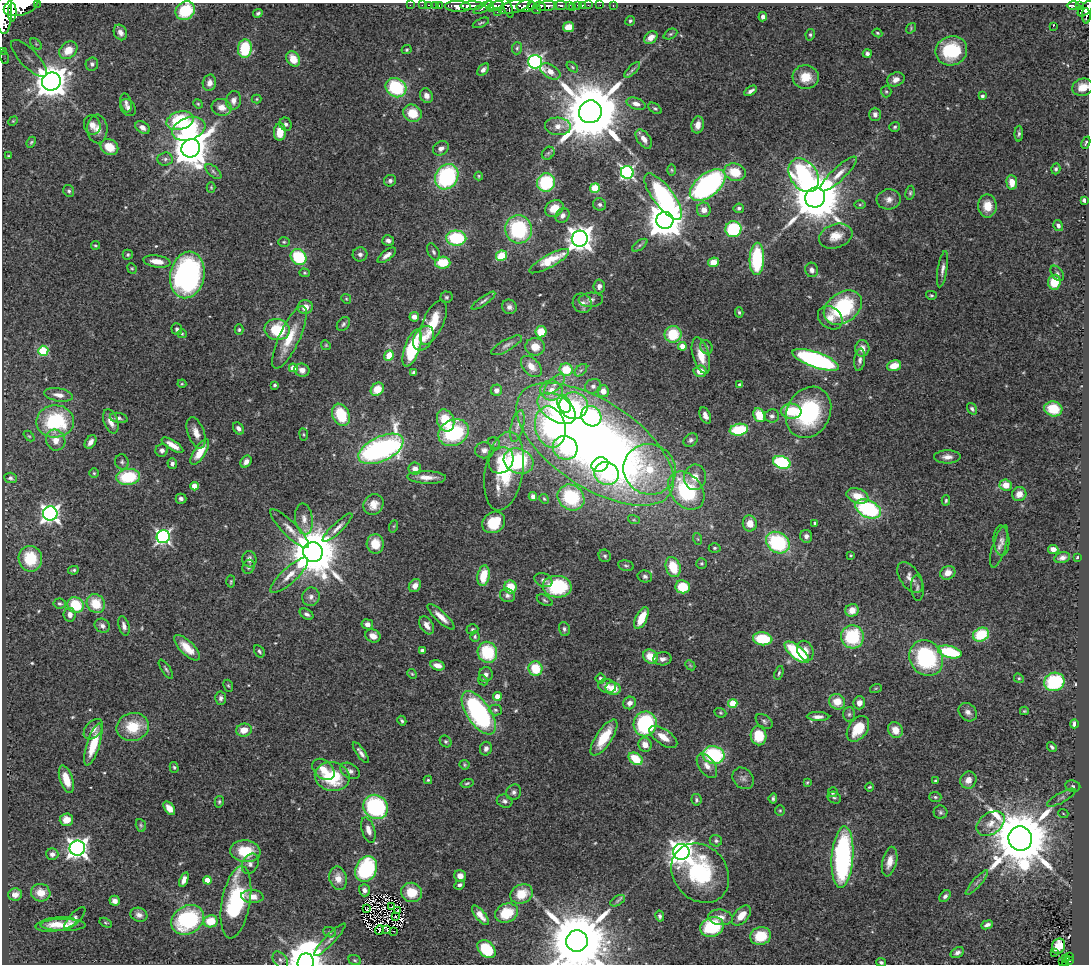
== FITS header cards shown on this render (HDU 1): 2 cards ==
NAXIS1  =                 1087
NAXIS2  =                  962

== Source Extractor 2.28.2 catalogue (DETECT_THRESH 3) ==
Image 1087 x 962 px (HDU 1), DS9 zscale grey, 1 PNG px = 1 image px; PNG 1091 x 966 px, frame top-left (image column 1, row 962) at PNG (2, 3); each listed source drawn as its Kron ellipse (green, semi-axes under 4 px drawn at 4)
Background 2.18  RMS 0.046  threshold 0.137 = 3 sigma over >= 5 px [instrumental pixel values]
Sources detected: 533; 1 with non-positive FLUX_AUTO (blend fragments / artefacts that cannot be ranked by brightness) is neither listed nor drawn; of the other 532, the 500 brightest by FLUX_AUTO listed and drawn (32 fainter detections omitted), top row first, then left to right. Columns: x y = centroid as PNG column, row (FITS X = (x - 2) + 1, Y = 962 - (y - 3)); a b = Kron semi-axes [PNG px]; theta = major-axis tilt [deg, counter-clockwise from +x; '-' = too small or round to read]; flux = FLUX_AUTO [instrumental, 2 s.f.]
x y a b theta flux
37 3 2 2 - 71
410 5 2 2 - 20
422 5 2 2 - 27
429 5 3 2 - 56
435 5 2 2 - 37
439 5 3 2 - 48
578 5 3 3 - 110
588 5 2 2 - 24
600 5 2 2 - 21
613 5 3 2 - 40
1073 5 6 3 -1 380
21 6 17 9 17 12000
458 6 13 5 -1 3400
472 6 11 4 1 3700
490 6 5 3 - 910
496 6 8 4 9 1900
514 6 16 6 16 2000
526 6 9 6 8 5400
532 6 4 3 - 1600
541 6 5 3 - 1300
547 6 10 5 6 3300
560 6 6 4 6 550
569 6 3 3 - 490
582 6 4 3 - 83
1079 6 4 3 - 460
573 7 2 2 - 26
483 8 10 4 30 1200
508 8 11 3 -69 1100
537 9 5 3 - 880
1086 9 10 5 45 1500
185 11 10 8 40 130
4 12 22 7 89 11000
12 12 9 3 88 2400
497 12 2 2 - 130
258 13 5 3 - 5.8
1086 16 8 3 -88 500
763 17 4 4 - 12
630 21 5 4 - 4.7
481 23 9 3 25 4.2
1053 26 2 2 - 470
569 27 6 5 - 48
911 28 6 4 52 3.8
120 32 8 6 -64 19
877 33 5 3 - 3.9
670 34 7 5 26 5.5
810 35 6 4 78 5.3
651 37 7 5 41 22
36 44 7 4 -45 5.6
517 48 6 5 - 5.2
245 49 9 7 85 150
68 50 10 7 42 62
407 50 5 4 - 4
2 51 2 2 - 23
951 51 16 14 19 170
867 53 4 4 - 7.9
4 57 7 4 -72 6.1
29 58 24 9 -46 45
293 59 8 6 -54 49
535 62 7 7 - 820
92 64 6 6 - 8.9
572 67 6 4 -38 4.2
483 70 7 4 48 11
632 70 10 4 45 7.4
550 71 11 6 -32 29
806 77 13 12 - 62
896 79 9 6 23 23
51 82 9 9 - 6500
209 83 8 6 78 19
1083 87 11 8 16 38
396 88 11 9 -34 220
751 91 7 3 34 10
886 91 6 5 - 5.1
426 96 7 6 - 19
982 96 4 3 - 7.9
257 99 5 4 - 3.8
234 100 9 7 77 18
126 103 9 5 -78 9.8
198 104 5 4 - 3.7
636 104 10 5 -19 17
222 107 10 8 -11 32
128 108 9 7 -54 14
655 108 7 4 -35 5.8
590 112 11 11 - 34000
413 113 9 8 - 69
875 114 6 5 - 11
13 121 5 4 - 3.2
180 121 14 9 15 180
286 124 7 6 - 9.3
92 125 10 8 -76 21
698 125 9 6 80 25
558 126 13 8 -4 28
895 127 5 4 - 5.7
143 128 8 5 -35 16
97 129 14 10 -87 28
189 129 17 11 18 330
280 132 9 6 86 62
1019 134 8 4 88 7.5
644 139 11 6 -54 23
31 142 6 4 66 4.3
1086 143 6 3 65 4.6
109 147 9 7 -32 55
191 148 9 9 - 8500
441 148 8 6 33 13
548 153 7 5 44 5.8
8 156 3 3 - 4.1
165 159 7 6 - 9.8
1056 169 5 4 - 6.2
672 170 6 4 -89 3.6
213 171 10 5 -42 7.5
627 172 6 6 - 700
735 172 11 8 -16 73
839 174 24 6 43 34
804 175 18 13 -54 470
479 176 4 4 - 3.4
447 177 13 11 58 390
390 181 6 5 - 8.6
1012 182 7 5 -85 35
546 183 9 9 - 200
708 185 21 11 38 690
211 187 5 4 - 3.8
595 188 5 4 - 150
69 191 6 5 - 6.2
910 193 7 4 80 5.6
663 196 28 10 -53 550
815 197 10 9 - 20000
889 199 12 10 6 22
1084 200 4 4 - 8
600 204 7 6 - 9.1
860 205 6 4 0 4.1
987 206 11 9 -89 49
554 208 10 8 33 50
739 208 5 4 - 7.2
704 210 7 7 - 21
562 216 8 6 49 14
665 220 8 8 - 9400
1058 226 5 4 - 9.9
518 229 14 13 - 280
733 229 8 8 - 200
836 236 17 12 19 48
456 238 10 7 -3 220
580 239 8 8 - 3300
388 240 6 5 - 11
284 242 6 5 - 4.7
95 245 4 3 - 3.3
640 245 9 4 36 7.5
433 252 9 5 -63 8.4
360 254 7 7 - 11
128 255 5 5 - 4.9
387 255 11 5 38 16
501 256 5 5 - 130
299 257 8 7 - 170
757 259 16 7 88 240
157 261 13 6 -8 37
549 261 22 6 29 100
713 262 5 5 - 36
443 263 7 6 - 93
132 268 5 4 - 3.9
942 269 18 5 80 15
812 270 7 6 - 13
304 273 5 4 - 4.3
1057 273 9 5 -55 7.8
187 275 23 17 78 990
1054 282 7 6 - 76
599 286 7 5 85 13
931 295 5 4 - 4.4
446 297 6 6 - 5.8
346 299 5 4 - 4
591 300 12 7 4 13
483 301 14 4 36 9.1
582 303 10 9 - 20
305 307 8 6 10 31
509 307 7 7 - 13
843 308 21 15 36 270
739 312 5 4 - 5.2
414 317 5 4 - 20
830 318 13 10 -39 30
433 322 24 10 66 76
343 324 8 5 51 7.4
177 329 6 5 - 7.6
239 330 5 4 - 4.7
277 330 12 10 -9 150
541 332 5 5 - 66
182 334 5 4 - 3.7
673 334 8 8 - 110
289 337 34 10 65 86
423 338 13 9 58 29
326 345 5 4 - 3.7
507 345 17 5 30 14
682 346 4 4 - 39
535 347 9 8 - 41
706 347 7 6 - 8.1
412 348 19 7 71 230
862 348 8 7 - 24
43 351 5 5 - 200
701 355 18 8 -74 50
389 356 5 4 - 55
816 360 24 7 -19 750
860 360 11 5 83 12
531 366 12 8 -47 35
894 366 7 5 19 51
293 368 4 4 - 51
302 370 7 6 - 21
566 370 6 6 - 94
581 370 7 4 44 7
700 371 6 5 - 35
414 372 4 3 - 5.1
182 384 4 4 - 3
555 384 13 6 45 19
275 385 3 3 - 6.6
740 385 4 4 - 9
593 386 8 7 - 11
377 389 7 6 - 57
496 390 6 5 - 14
552 390 11 10 - 39
603 391 6 6 - 29
59 395 14 6 -10 22
564 404 9 6 -67 100
574 405 14 13 - 170
557 408 21 12 -33 170
972 409 6 4 -55 7.5
1053 409 9 7 -12 82
791 411 10 7 -2 100
809 412 27 21 62 340
341 415 12 8 -65 130
759 415 7 5 -69 70
591 416 11 9 -46 280
705 416 8 5 -67 17
772 416 7 6 - 10
119 418 9 5 -11 8.3
446 420 11 8 -70 94
55 421 19 16 3 250
111 421 13 7 -70 29
517 426 16 6 76 19
550 427 21 15 -76 450
238 428 7 5 -53 13
739 430 9 6 9 140
196 433 16 8 -70 31
454 433 16 12 29 280
304 434 6 3 -81 3.5
29 436 6 4 -44 3.9
56 440 10 9 - 32
691 440 8 6 38 9.7
90 442 7 5 56 17
494 443 6 5 - 5.3
595 444 90 43 -33 3300
173 445 12 4 -32 29
565 448 12 11 - 110
381 449 24 12 25 1000
162 450 6 6 - 11
484 450 9 8 - 16
200 452 15 6 58 56
947 457 13 6 1 19
501 460 14 11 54 62
518 461 15 12 -24 300
122 462 7 6 - 7.6
246 462 6 5 - 14
782 462 9 6 -18 290
172 464 5 5 - 10
600 465 8 7 - 180
415 469 6 6 - 21
649 469 26 25 - 200
504 471 40 19 80 210
94 473 4 4 - 3.8
606 474 12 11 - 150
128 477 12 8 6 160
427 477 19 6 -2 32
695 477 13 11 82 38
10 478 6 5 - 7.7
1006 485 6 5 - 42
194 486 4 4 - 56
686 491 21 15 -49 320
1019 494 7 7 - 26
533 496 4 4 - 12
857 496 11 7 -19 51
571 497 14 12 -40 190
181 499 5 5 - 9.4
544 499 5 4 - 3.8
946 500 5 4 - 4.8
373 504 11 9 51 31
868 509 13 8 -25 340
50 514 7 7 - 1400
304 519 15 9 -82 25
634 520 6 4 -18 4.6
494 522 12 10 34 100
750 523 8 7 - 37
815 523 3 3 - 6.3
394 526 6 4 71 3.7
337 528 20 5 44 19
290 529 26 7 -45 30
806 536 6 6 - 13
163 537 7 6 - 780
698 539 6 3 -70 4.1
1001 541 15 8 -86 16
778 543 12 10 -35 290
375 544 10 8 -85 58
999 546 22 6 73 20
715 548 6 4 1 5.1
1053 549 5 4 - 20
313 552 10 9 - 18000
851 555 4 3 - 3.2
605 556 6 6 - 6.6
1077 557 3 2 - 3.1
1062 558 8 5 14 13
30 559 13 11 -79 110
249 559 8 7 - 15
701 563 5 5 - 5
626 566 8 5 -12 6.1
249 567 7 6 - 7.7
673 567 10 7 -72 89
73 570 5 3 - 5
948 573 8 6 26 30
289 575 25 7 43 38
484 576 10 6 80 84
645 577 7 6 - 8.7
910 577 17 9 -55 25
543 580 9 6 -24 11
231 582 6 4 87 4.2
415 586 7 5 54 20
510 587 6 6 - 75
557 587 14 11 -3 250
683 587 7 6 - 89
917 588 13 6 -84 11
507 595 8 6 -22 10
311 597 9 8 - 16
545 600 8 5 -27 6.6
60 604 6 5 - 5.5
96 604 10 9 - 82
76 605 8 7 - 120
852 610 7 6 - 34
307 614 7 5 -30 9.2
70 615 7 6 - 16
441 617 18 5 -43 30
641 618 12 5 64 71
367 624 6 5 - 15
427 625 10 6 -58 23
102 626 8 6 -30 12
124 626 10 5 -74 13
472 629 6 5 - 5.6
564 629 7 5 -73 7.9
981 635 8 6 25 130
373 636 8 6 -22 26
475 636 5 4 - 5.2
852 637 11 11 - 190
763 639 10 6 -7 130
187 648 16 7 -45 50
259 651 7 5 -57 6.1
422 651 4 4 - 15
805 651 10 7 -67 25
487 652 10 9 - 160
797 652 15 6 -40 230
950 652 12 6 -13 180
650 657 8 6 -43 57
926 658 18 16 -56 330
663 659 9 6 5 14
437 665 7 5 -15 22
690 665 6 4 -44 3.8
535 668 7 7 - 93
166 669 11 4 -56 6.8
779 673 7 4 71 5.3
412 674 5 4 - 4
486 674 7 7 - 13
601 678 5 5 - 8.1
1019 678 5 4 - 4.3
483 680 5 4 - 3.9
1054 682 10 9 - 200
228 686 6 4 -66 4
607 686 9 7 -8 16
876 688 6 4 18 3.5
613 689 8 6 -12 52
497 696 4 4 - 46
221 698 7 5 86 9.3
837 702 8 7 - 50
630 703 7 6 - 16
733 703 4 4 - 120
859 703 6 6 - 23
495 710 6 5 - 7.3
1024 711 4 3 - 3.1
968 712 10 8 -44 16
479 713 25 11 -56 560
720 713 6 4 -20 4
849 714 7 6 - 7.1
818 717 11 4 -1 15
402 721 5 3 - 5.6
764 721 9 6 -35 8.1
645 724 12 11 - 340
1074 724 4 3 - 11
133 727 16 14 13 96
93 729 12 7 48 20
858 729 14 9 54 85
244 730 8 6 11 37
895 730 8 7 - 39
759 736 9 8 - 95
663 737 16 7 -34 35
604 738 21 8 56 89
446 741 6 5 - 6.2
93 745 22 6 72 85
645 745 7 6 - 30
1052 747 5 3 - 6.1
486 749 7 6 - 12
361 753 12 4 -55 13
714 755 11 8 -13 260
636 759 8 5 -34 92
464 765 5 4 - 4.2
707 766 14 8 -56 22
174 767 5 4 - 4.8
323 769 12 9 -40 37
350 771 10 7 -32 13
332 777 18 14 -13 170
743 778 12 9 -45 15
66 779 14 6 -72 49
428 780 4 4 - 4.3
968 780 9 8 - 27
935 781 3 3 - 6.2
807 782 3 3 - 3.4
467 783 7 3 14 4.4
1073 786 8 6 -8 7.3
869 787 4 3 - 4
514 792 8 7 - 10
833 792 5 5 - 10
935 797 6 5 - 5.9
773 798 5 3 - 6
834 798 7 5 -31 5.9
1061 798 16 5 28 13
696 800 6 5 - 6.5
505 801 8 6 -21 9.4
219 802 6 4 76 5.3
376 807 13 11 -41 340
169 808 7 4 -54 27
780 810 5 5 - 4.1
940 812 7 7 - 7.2
1063 813 5 3 - 3.1
66 820 7 6 - 27
991 823 15 10 36 35
141 825 6 5 - 5.1
368 830 13 6 -73 22
1020 839 12 11 - 31000
716 841 6 5 - 7.2
77 848 7 7 - 1900
245 851 15 11 -5 100
681 852 8 8 - 2900
52 854 6 5 - 11
842 857 31 10 86 600
890 862 15 7 77 30
250 864 11 8 61 14
366 869 13 10 63 290
700 873 32 26 -49 340
460 876 6 5 - 21
338 878 12 8 -76 30
184 880 8 4 69 16
207 880 4 4 - 50
977 882 16 3 49 10
460 885 5 4 - 11
364 890 6 5 - 14
412 892 10 9 - 70
41 893 10 8 -18 39
522 894 11 9 25 66
15 895 7 6 - 17
945 896 7 4 48 9.8
252 897 11 6 -4 30
115 901 5 5 - 16
618 901 8 4 30 6.6
236 902 36 14 80 320
391 907 4 2 - 3.5
367 909 3 2 - 3.4
398 910 3 2 - 3.4
507 913 12 9 24 87
139 915 8 7 - 15
480 915 12 5 -51 27
741 915 12 7 48 40
660 916 5 4 - 7.7
395 917 3 2 - 3.1
720 917 12 8 -6 28
75 918 14 5 47 13
188 920 17 14 30 320
211 921 7 6 - 72
106 923 6 4 -30 4
56 924 20 7 8 43
63 925 22 6 0 31
987 925 6 3 23 11
712 927 12 9 23 190
379 930 5 2 - 3.6
387 930 3 2 - 3.6
393 931 2 2 - 6
330 932 6 5 - 5.8
761 936 10 9 - 91
330 940 22 5 46 16
577 941 11 10 - 35000
1058 946 8 6 67 48
486 949 10 7 -44 140
957 953 7 5 30 11
1055 953 3 2 - 8.6
1069 956 3 2 - 21
1066 959 4 3 - 28
280 960 9 6 -53 11
355 960 6 4 -21 4.8
1069 961 4 3 - 110
881 962 5 4 - 6
1063 962 3 3 - 24
306 963 9 8 - 9200
1065 963 3 2 - 47
At the frame edge (FLAGS 8, measured only in part): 12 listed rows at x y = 37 3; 21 6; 1086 9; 185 11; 4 12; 1086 16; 2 51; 1083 87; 577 941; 881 962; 306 963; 1065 963
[32 fainter detections neither listed nor drawn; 1 non-positive-flux detection neither listed nor drawn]